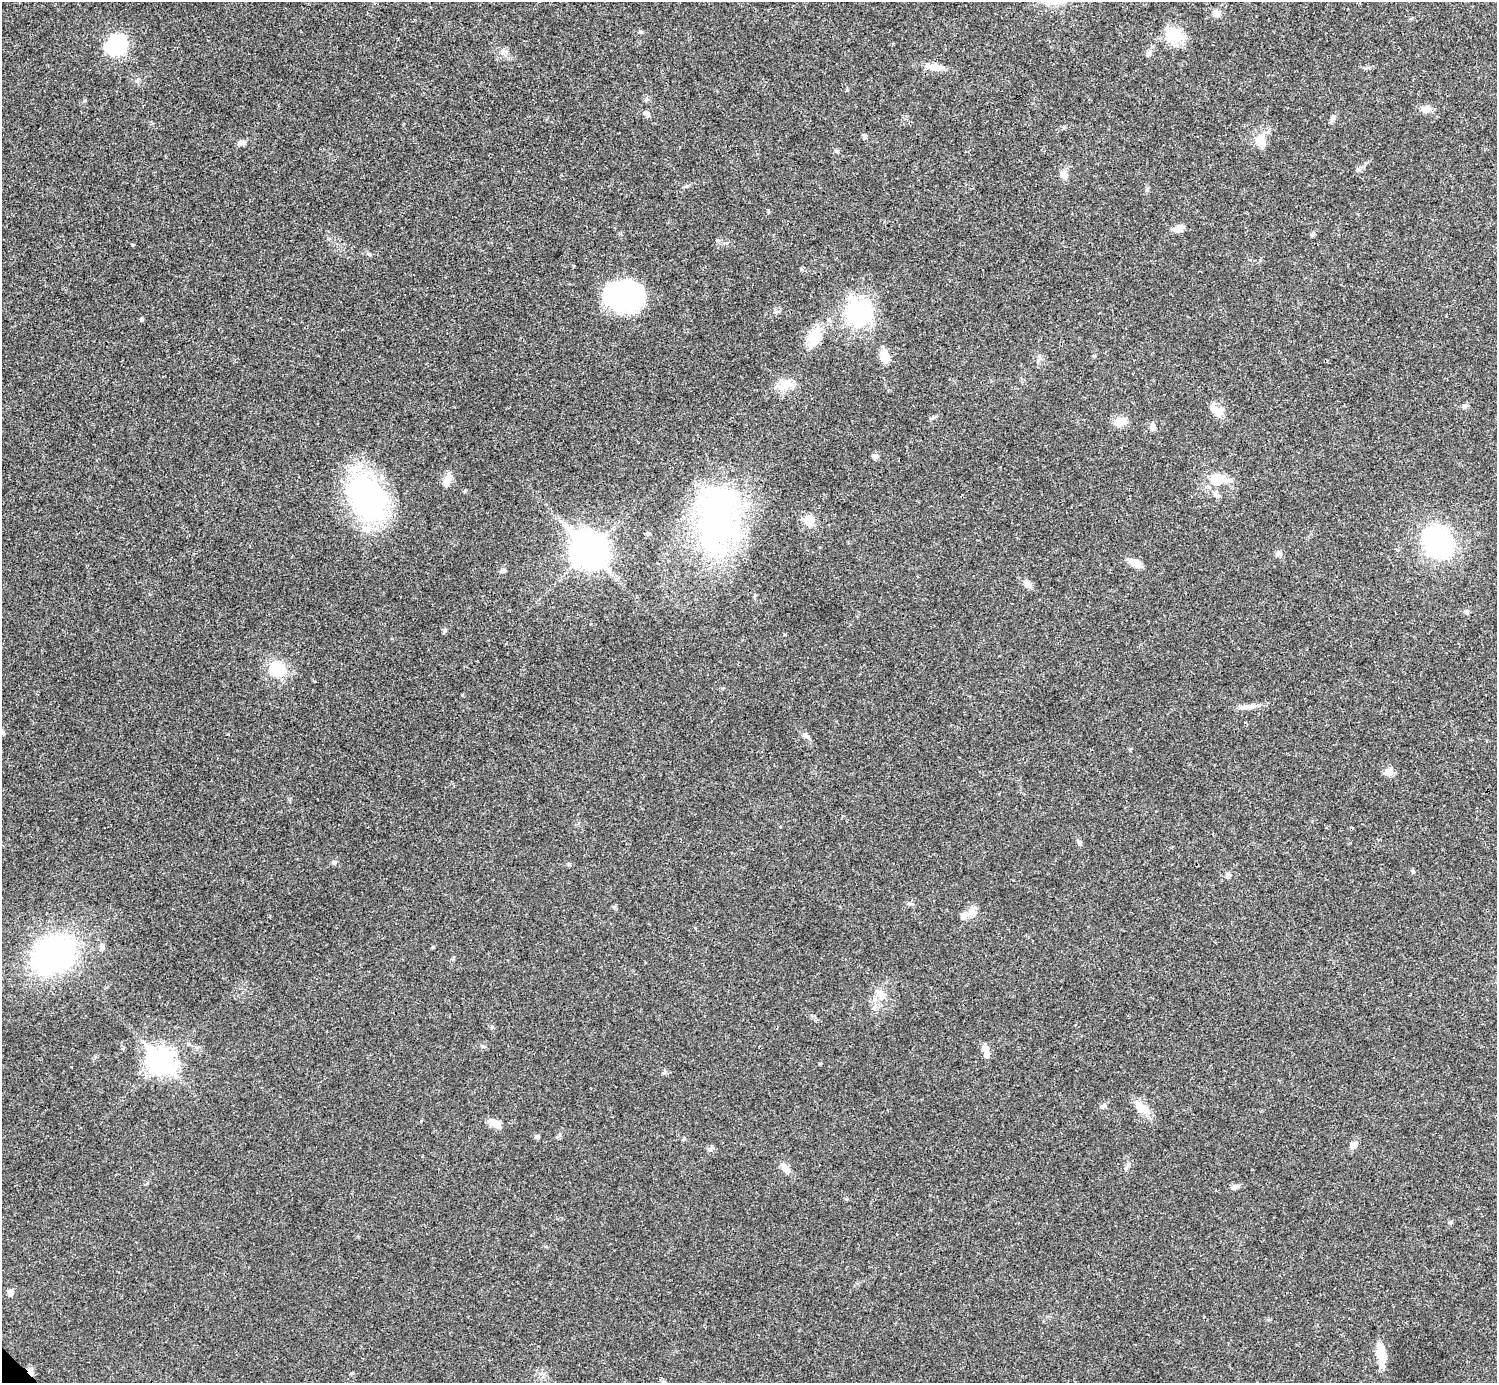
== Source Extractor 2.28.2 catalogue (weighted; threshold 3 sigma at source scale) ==
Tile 10 of 4 x 4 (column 2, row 3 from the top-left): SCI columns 1495-2989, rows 1539-2919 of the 5981 x 5981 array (HDU 1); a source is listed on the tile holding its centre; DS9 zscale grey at full resolution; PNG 1499 x 1385 px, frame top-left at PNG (2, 2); no overlay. Shown black and unused: <1% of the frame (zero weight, under 3 of 4 exposures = <1% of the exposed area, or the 3 px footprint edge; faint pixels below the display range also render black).
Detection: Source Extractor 2.28.2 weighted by HDU 2 'WHT'; one run over the whole footprint, this tile lists its part. Background 0.021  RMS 0.0022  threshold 0.00995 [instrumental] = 3 sigma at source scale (4.5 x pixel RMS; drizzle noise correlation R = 1.50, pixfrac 1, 0.05/0.05 arcsec/px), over >= 5 px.
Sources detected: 72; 3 inside a brighter object's white glare — not listed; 3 inside a brighter listed object's ellipse — not listed separately; the other 66 listed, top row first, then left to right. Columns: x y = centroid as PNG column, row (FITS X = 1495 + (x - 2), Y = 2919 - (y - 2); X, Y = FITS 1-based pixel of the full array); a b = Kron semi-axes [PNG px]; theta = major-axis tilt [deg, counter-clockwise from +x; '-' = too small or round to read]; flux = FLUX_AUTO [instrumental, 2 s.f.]
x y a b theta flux
1216 13 10 9 - 1.2
641 32 6 4 -18 0.29
1174 36 22 18 -51 5.8
117 44 16 13 46 20
1149 52 11 6 71 0.76
936 67 23 9 -2 2.3
647 99 6 4 70 0.34
1426 109 13 8 11 1.6
647 114 10 6 -38 0.64
1332 118 10 5 68 0.72
864 136 7 5 82 0.45
1260 140 16 14 -60 2.6
241 143 12 6 6 0.99
1358 170 7 4 19 0.38
1063 175 10 9 - 1.1
1178 229 16 8 14 1.4
1312 234 7 5 22 0.39
623 298 42 24 80 17
777 312 7 4 20 0.37
859 312 37 30 48 19
141 319 5 5 - 0.3
814 337 26 14 77 4.6
884 356 13 9 -78 3.3
785 385 22 11 21 3
1464 406 7 6 - 0.56
1218 411 16 10 -8 2
1120 422 15 10 4 2.4
1153 428 8 7 - 0.99
875 457 7 7 - 0.61
448 479 16 8 64 1.8
1215 481 17 13 -18 3.5
367 498 52 34 -59 45
717 520 89 46 84 63
808 520 15 12 -73 2.4
1438 542 21 17 -61 44
589 551 14 12 -44 320
1278 554 8 7 - 0.67
1135 563 16 8 -23 2
502 571 7 6 - 0.51
1027 584 10 8 -37 1.2
1466 612 7 6 - 0.48
278 669 18 15 -21 8
1247 707 22 6 5 1.6
806 735 7 4 -90 0.45
1390 771 9 8 - 1.1
1079 843 9 5 -73 0.56
334 862 6 5 - 0.41
1228 875 7 6 - 0.65
909 903 6 4 -1 0.34
972 911 13 9 60 1.7
102 947 9 6 -84 0.79
54 955 32 26 27 71
882 996 12 9 -62 1.8
874 1007 7 6 - 0.64
985 1048 12 8 -64 1.6
161 1062 10 8 -45 190
1103 1106 9 6 42 0.65
1141 1108 23 11 -37 2.9
494 1123 18 8 -34 1.6
537 1137 6 5 - 0.4
1353 1145 8 8 - 1.1
785 1168 13 7 -53 1.6
1235 1187 10 6 9 0.69
10 1292 7 6 - 1.2
1381 1354 26 9 -83 4
30 1371 10 6 -75 1.1
Overlapping masked pixels (flux is a lower limit): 1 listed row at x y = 30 1371
Unlisted compact peaks at least as high as the median listed source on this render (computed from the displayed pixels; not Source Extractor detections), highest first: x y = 445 630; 801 269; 132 245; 369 254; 84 101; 1451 1222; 847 90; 836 151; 352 1373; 1412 870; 569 864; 768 210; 820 1063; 465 491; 664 1073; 1147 190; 717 240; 615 907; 1094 356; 1126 1168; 482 1046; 433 947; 560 1135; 421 1121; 785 634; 710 1149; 1039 356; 574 266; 933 417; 137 81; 846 1199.